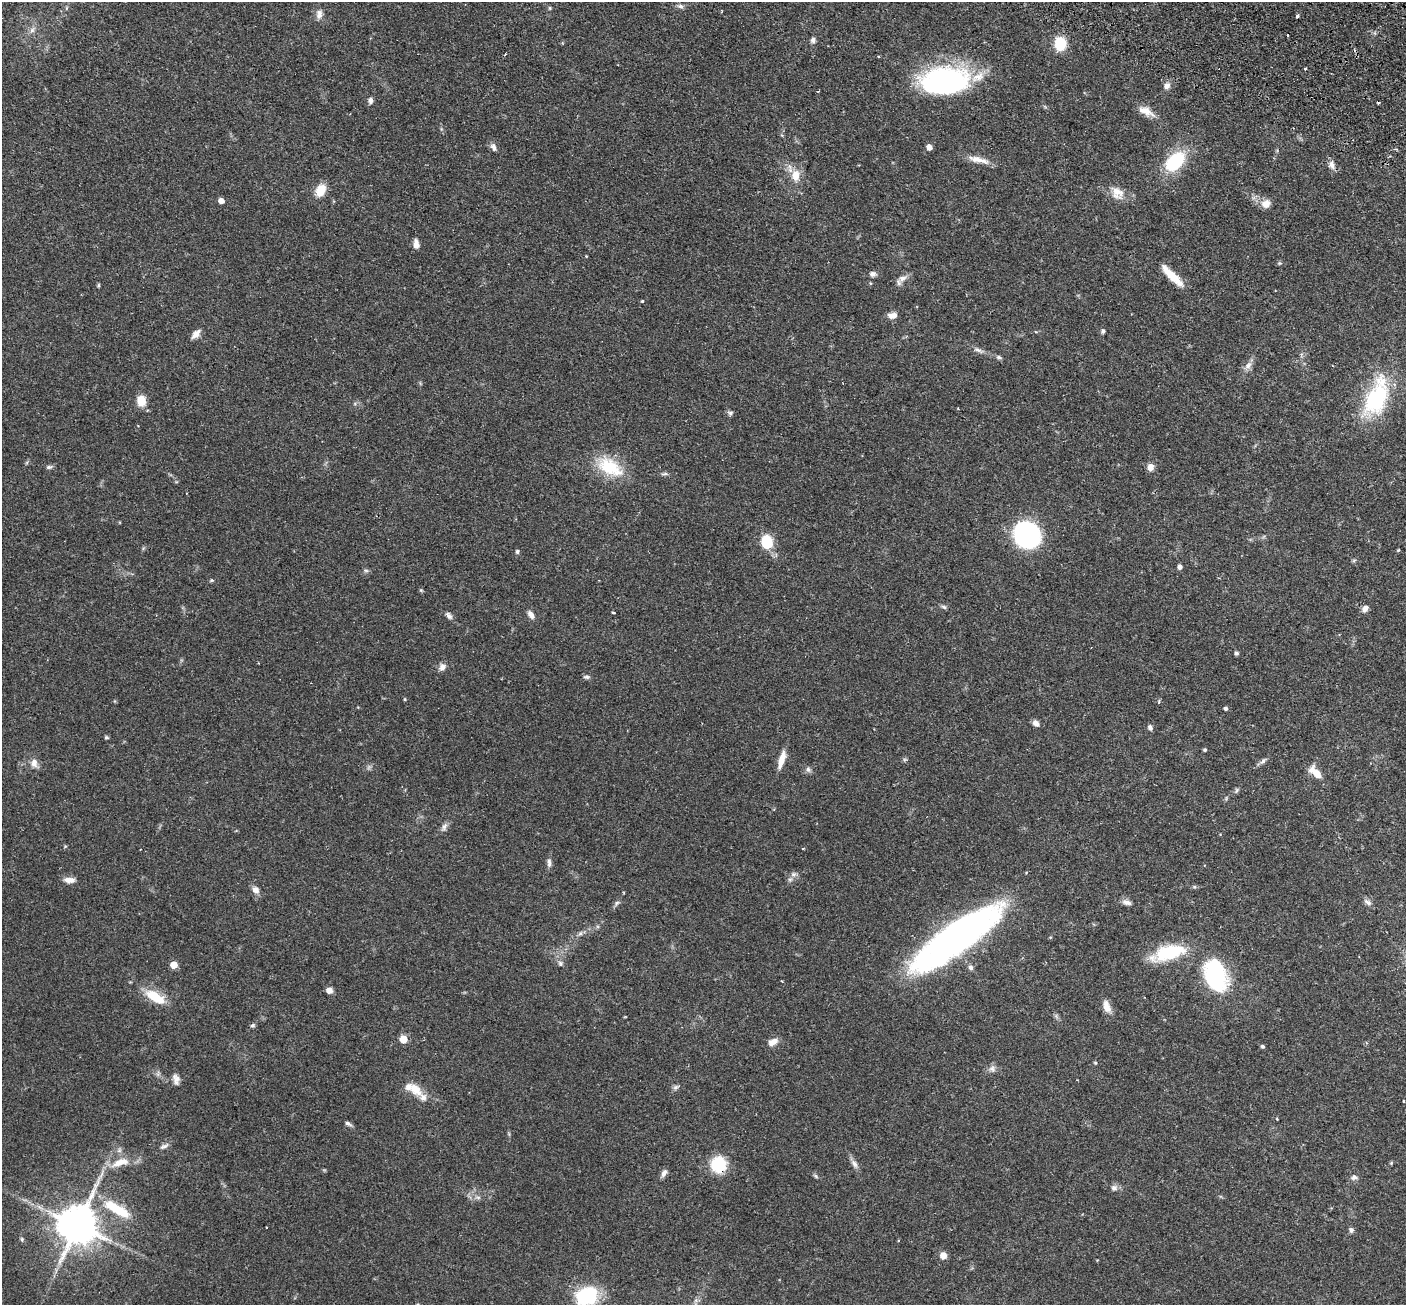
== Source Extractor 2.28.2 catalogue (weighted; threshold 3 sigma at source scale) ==
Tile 10 of 4 x 4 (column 2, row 3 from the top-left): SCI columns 1432-2835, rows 1633-2935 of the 5673 x 5737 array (HDU 1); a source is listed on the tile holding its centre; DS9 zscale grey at full resolution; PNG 1408 x 1307 px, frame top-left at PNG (2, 2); no overlay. Shown black and unused: <1% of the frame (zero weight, under 2 of 3 exposures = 3% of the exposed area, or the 3 px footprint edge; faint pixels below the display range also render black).
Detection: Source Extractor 2.28.2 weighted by HDU 2 'WHT'; one run over the whole footprint, this tile lists its part. Background 0.0783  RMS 0.0051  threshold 0.0229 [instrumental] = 3 sigma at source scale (4.5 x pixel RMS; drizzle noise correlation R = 1.50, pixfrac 1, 0.05/0.05 arcsec/px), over >= 5 px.
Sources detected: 135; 1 too faint to see at this stretch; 2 inside a brighter object's white glare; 5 cosmic-ray / hot-pixel residue — not listed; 5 inside a brighter listed object's ellipse — not listed separately; the other 122 listed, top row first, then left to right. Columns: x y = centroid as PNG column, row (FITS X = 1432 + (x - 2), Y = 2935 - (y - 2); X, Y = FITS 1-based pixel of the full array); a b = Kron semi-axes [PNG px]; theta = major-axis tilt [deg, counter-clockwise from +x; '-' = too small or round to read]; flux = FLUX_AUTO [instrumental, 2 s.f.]
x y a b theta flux
680 6 8 6 -19 1.5
550 8 5 4 - 0.64
319 14 12 8 84 2.6
32 30 8 6 63 1.8
1287 35 3 2 - 0.79
813 40 7 6 - 1.4
1060 43 11 10 - 16
1305 68 3 2 - 0.66
944 81 49 26 5 97
1167 86 9 8 - 2.4
371 100 8 5 89 1.6
1146 111 23 9 -25 5.2
493 147 10 6 -64 2.1
929 147 5 5 - 3.3
978 160 30 8 -14 5.6
1175 161 18 12 45 32
1332 165 12 8 -72 2.6
795 175 15 11 -87 6.8
321 190 12 9 66 9.1
1117 193 20 14 -48 6.5
221 201 5 4 - 3.6
1266 204 13 11 30 3.8
416 244 11 6 -82 2.7
586 256 4 3 - 0.36
1280 263 6 5 - 0.68
873 274 7 6 - 1.7
1172 276 32 8 -45 11
902 278 13 9 33 3
98 285 6 4 90 0.56
642 301 3 3 - 0.63
893 315 11 7 5 3.3
1103 331 5 5 - 1.2
196 334 13 7 50 3
978 350 16 5 -20 2.3
999 357 8 5 -23 1.1
1248 365 13 7 47 2.7
1376 399 48 27 64 42
141 401 11 9 -80 7
730 413 8 6 1 1.2
49 467 8 5 14 1.1
609 467 36 19 -30 21
1150 467 9 8 - 2.9
664 474 10 4 9 1
1027 535 19 17 -51 130
767 542 12 9 -83 19
1398 550 3 3 - 0.61
517 552 4 4 - 1.1
1354 560 6 4 20 0.68
1180 567 5 4 - 1.8
366 570 7 4 -2 0.85
212 580 6 4 1 0.66
421 590 5 4 - 0.57
944 607 8 5 -20 1.1
1365 608 8 6 53 2.6
613 613 4 2 - 0.5
449 615 12 6 -50 1.7
531 615 12 6 -59 2.4
1236 653 4 4 - 1.1
442 667 9 7 43 2.7
586 677 9 5 -6 1.1
405 699 4 4 - 0.51
1226 708 4 4 - 1.3
1036 723 7 6 - 2.7
1150 727 6 5 - 1.8
106 737 5 4 - 0.85
1205 750 4 4 - 0.81
782 759 21 6 74 5.2
1263 761 12 5 44 1.6
34 763 12 9 -85 3.3
808 769 8 6 -74 1.3
1316 772 19 8 -45 6.3
1236 791 8 4 64 0.92
444 827 13 7 68 2
65 846 5 3 - 0.52
803 848 4 2 - 0.49
549 863 13 5 -89 1.8
793 874 8 6 20 1.5
69 880 14 7 -3 3.3
1194 887 6 4 17 0.67
255 890 8 7 - 2.8
1127 902 13 7 -12 2.3
1367 902 12 6 -33 1.9
617 903 8 5 23 1.1
580 933 8 5 61 1.2
956 938 89 24 36 230
1168 953 40 18 12 24
560 963 7 6 - 1.2
174 965 5 5 - 9.6
971 967 6 6 - 1.5
1215 975 29 19 -77 59
329 990 6 5 - 3.2
155 997 26 11 -31 12
1107 1006 18 9 -70 4
253 1025 8 4 28 0.9
403 1039 5 5 - 11
773 1042 12 7 28 3.9
1262 1046 5 4 - 0.92
1095 1063 4 4 - 0.63
992 1069 10 8 -16 2.2
158 1074 9 3 85 0.93
176 1079 13 8 -77 2.6
676 1087 8 6 32 1.3
415 1089 23 12 -45 7.6
1403 1101 3 2 - 0.46
348 1124 9 5 -30 1.4
164 1146 14 6 25 1.8
120 1163 27 11 20 9.2
1391 1163 5 4 - 0.56
854 1164 14 6 -59 2.4
718 1165 18 17 - 17
664 1173 10 6 59 2
816 1176 8 4 -46 0.84
1354 1177 8 6 20 1.5
1114 1188 9 8 - 1.9
478 1197 9 4 -8 1.3
117 1209 37 13 -33 18
78 1225 12 11 - 1700
266 1227 3 2 - 0.51
1351 1230 6 5 - 1.6
22 1239 6 5 - 0.77
943 1255 6 6 - 4.4
587 1295 19 15 24 39
Overlapping masked pixels (flux is a lower limit): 1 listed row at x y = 718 1165
Isophote crosses this tile's border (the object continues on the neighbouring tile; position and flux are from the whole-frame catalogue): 1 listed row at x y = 587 1295